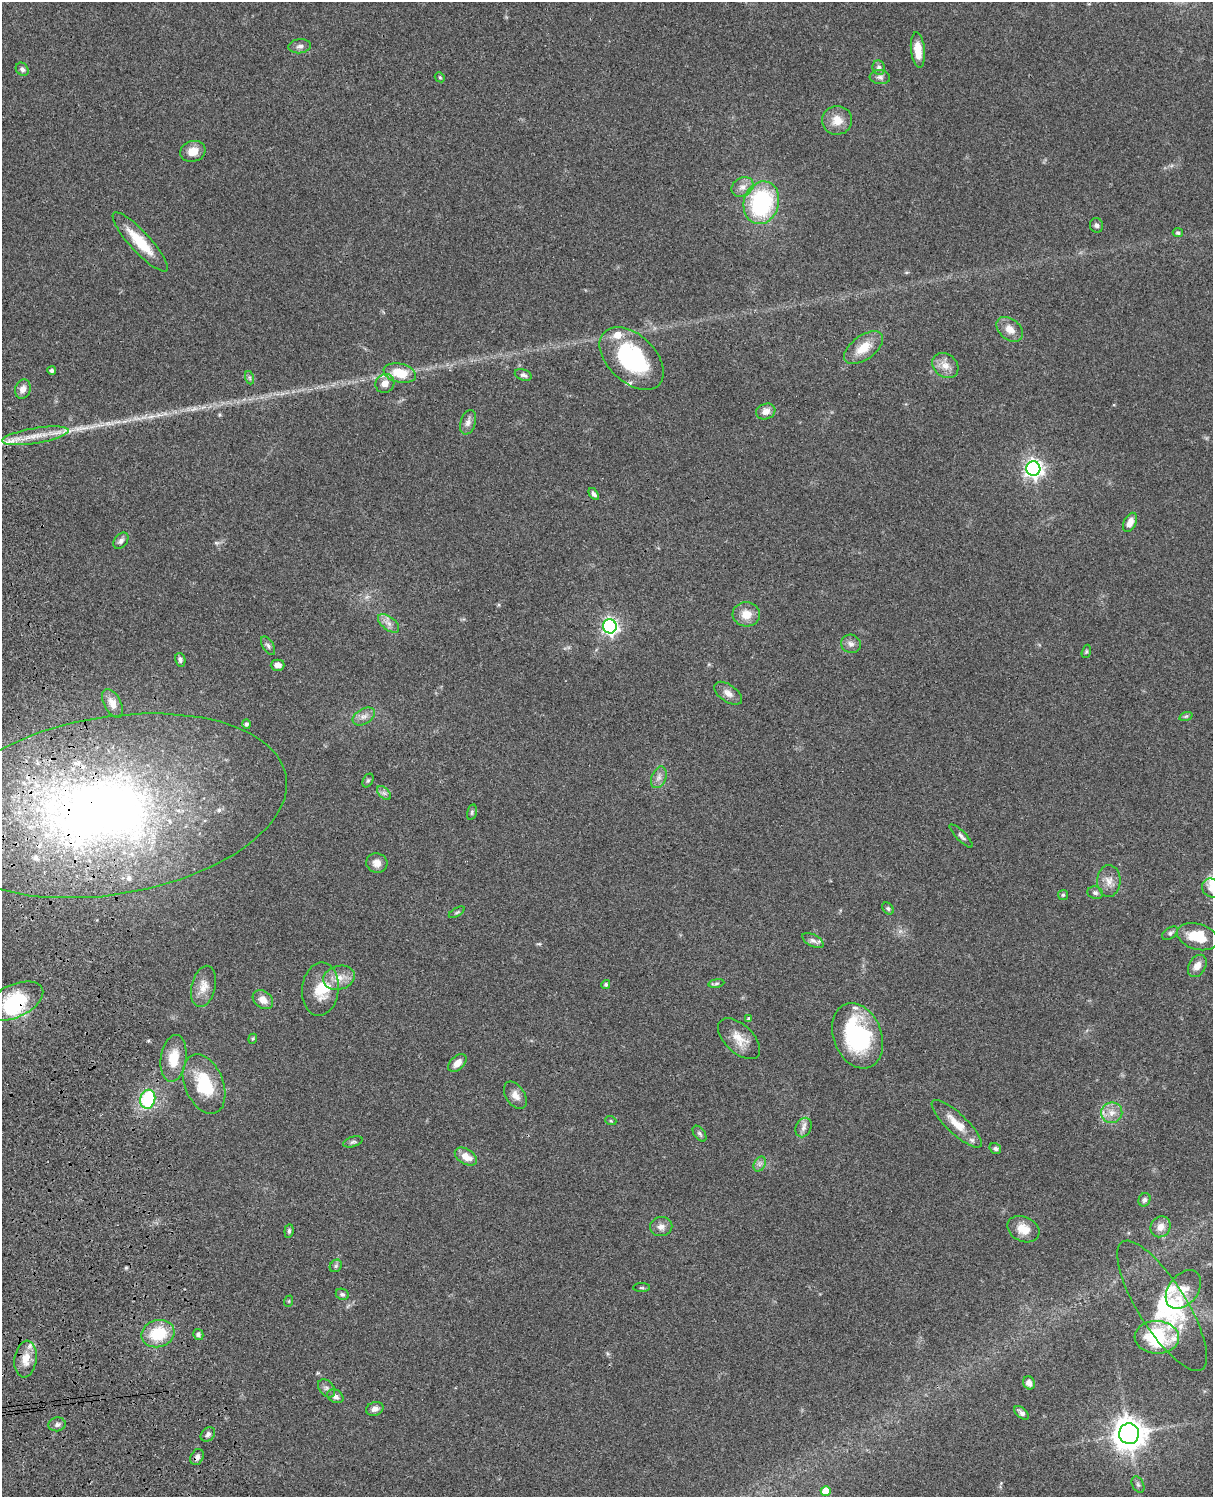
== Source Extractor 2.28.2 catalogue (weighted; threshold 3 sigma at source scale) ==
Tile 7 of 4 x 3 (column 3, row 2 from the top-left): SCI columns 2545-3755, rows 1774-3268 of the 5086 x 4928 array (HDU 1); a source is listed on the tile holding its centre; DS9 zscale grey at full resolution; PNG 1215 x 1499 px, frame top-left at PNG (2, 2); each listed source drawn as its Kron ellipse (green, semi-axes under 4 px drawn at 4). Shown black and unused: <1% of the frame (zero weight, under 3 of 4 exposures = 6% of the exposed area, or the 3 px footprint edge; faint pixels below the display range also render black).
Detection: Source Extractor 2.28.2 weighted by HDU 2 'WHT'; one run over the whole footprint, this tile lists its part. Background 0.0753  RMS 0.0059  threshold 0.0264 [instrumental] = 3 sigma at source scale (4.5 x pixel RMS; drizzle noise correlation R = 1.50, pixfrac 1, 0.05/0.05 arcsec/px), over >= 5 px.
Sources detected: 127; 3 inside a brighter object's white glare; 1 cosmic-ray / hot-pixel residue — neither listed nor drawn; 12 inside a brighter listed object's ellipse — not listed separately; the other 111 listed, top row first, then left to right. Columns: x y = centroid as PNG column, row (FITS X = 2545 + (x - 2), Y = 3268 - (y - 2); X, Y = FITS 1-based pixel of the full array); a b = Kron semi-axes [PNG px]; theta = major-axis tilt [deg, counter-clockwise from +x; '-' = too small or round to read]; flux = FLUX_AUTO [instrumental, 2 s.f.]
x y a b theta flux
300 46 11 7 7 2.4
918 50 18 7 -84 9.4
879 68 7 6 - 1.9
22 69 7 6 - 1.6
440 77 5 4 - 0.72
880 77 10 7 -6 2.2
837 120 15 14 - 8
193 151 13 10 17 6.8
742 187 11 9 31 3.9
761 203 22 17 73 68
1096 225 7 6 - 1.5
1178 233 5 4 - 1.4
140 242 39 10 -47 18
1010 329 15 10 -40 6
864 348 22 12 36 11
632 358 38 23 -44 63
945 365 14 11 -38 5.5
52 370 4 4 - 1.6
400 373 16 9 -13 15
523 375 9 5 -18 1.8
250 378 7 4 -71 1.1
385 383 10 9 - 4.8
23 389 10 7 71 3.4
766 411 10 7 20 4.3
468 422 12 7 72 3.4
35 436 34 7 9 11
1033 469 7 7 - 290
594 494 6 4 -53 1.5
1130 522 10 6 65 4.7
121 541 9 6 50 2
746 614 14 12 -5 7.8
389 623 12 6 -38 3.4
610 626 7 6 - 180
851 644 10 9 - 2.7
268 646 10 5 -57 1.6
1086 651 7 4 71 0.79
180 660 7 5 -76 1.6
278 665 7 5 0 3.5
728 693 16 8 -35 4.1
113 704 16 8 -63 5.2
364 716 12 7 31 3.3
1186 716 7 4 18 0.99
246 724 5 4 - 1.5
659 777 11 7 68 2.9
368 780 7 5 62 1
384 793 8 5 -44 1.7
111 806 177 89 10 480
472 812 8 4 77 1.1
961 836 15 5 -45 1.9
377 863 10 9 - 4.4
1109 881 16 11 87 5.5
1212 888 10 9 - 4.6
1095 893 8 6 -15 1.6
1063 895 5 5 - 0.81
888 908 7 5 -49 1.1
457 912 9 4 30 1
1170 933 9 5 33 1.4
1197 937 21 13 -16 17
813 941 12 6 -29 2.3
1197 966 12 8 60 4.8
339 978 16 12 15 7.2
716 983 8 4 9 1.1
606 984 4 4 - 1.1
203 986 21 12 76 6.9
320 989 26 18 84 16
263 1000 11 8 -39 4.7
14 1001 31 16 24 32
749 1019 4 4 - 1.1
857 1036 34 24 -69 64
253 1039 5 4 - 0.71
739 1039 26 14 -44 9.2
174 1058 23 12 82 13
457 1063 11 7 43 4.9
204 1084 31 19 -68 27
515 1095 15 9 -56 4.5
148 1099 9 7 76 40
1112 1113 10 10 - 5.2
611 1121 5 3 - 0.66
957 1124 33 10 -43 11
803 1127 10 7 66 2.7
700 1134 9 5 -53 1.3
353 1142 10 5 18 1.4
995 1149 6 5 - 1.3
466 1156 12 7 -31 7
760 1164 8 5 60 1.9
1145 1200 7 6 - 1.6
661 1227 11 9 2 3.3
1161 1227 11 9 57 4.3
1023 1229 17 12 -26 8.9
289 1231 7 4 84 1.2
336 1266 7 5 46 1.3
642 1288 8 4 0 0.84
1183 1289 22 14 52 8.7
342 1294 7 5 -24 1.2
289 1301 6 3 72 0.6
1162 1306 75 24 -58 34
158 1334 17 13 15 22
198 1334 5 5 - 1.6
1157 1337 22 16 -3 42
26 1359 18 11 83 8.9
1029 1383 7 5 -59 3.4
326 1388 10 7 -52 2.1
335 1396 8 6 -28 2
375 1409 9 6 21 2.8
1022 1413 8 5 -41 1.7
57 1424 8 7 - 1.8
208 1434 8 6 45 1.8
1129 1434 10 10 - 870
197 1457 8 6 62 2.2
1138 1485 9 5 -63 1.4
826 1491 5 5 - 11
Overlapping masked pixels (flux is a lower limit): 4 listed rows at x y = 111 806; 14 1001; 1129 1434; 197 1457
Isophote crosses this tile's border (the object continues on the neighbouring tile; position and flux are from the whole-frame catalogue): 2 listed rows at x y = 111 806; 1212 888